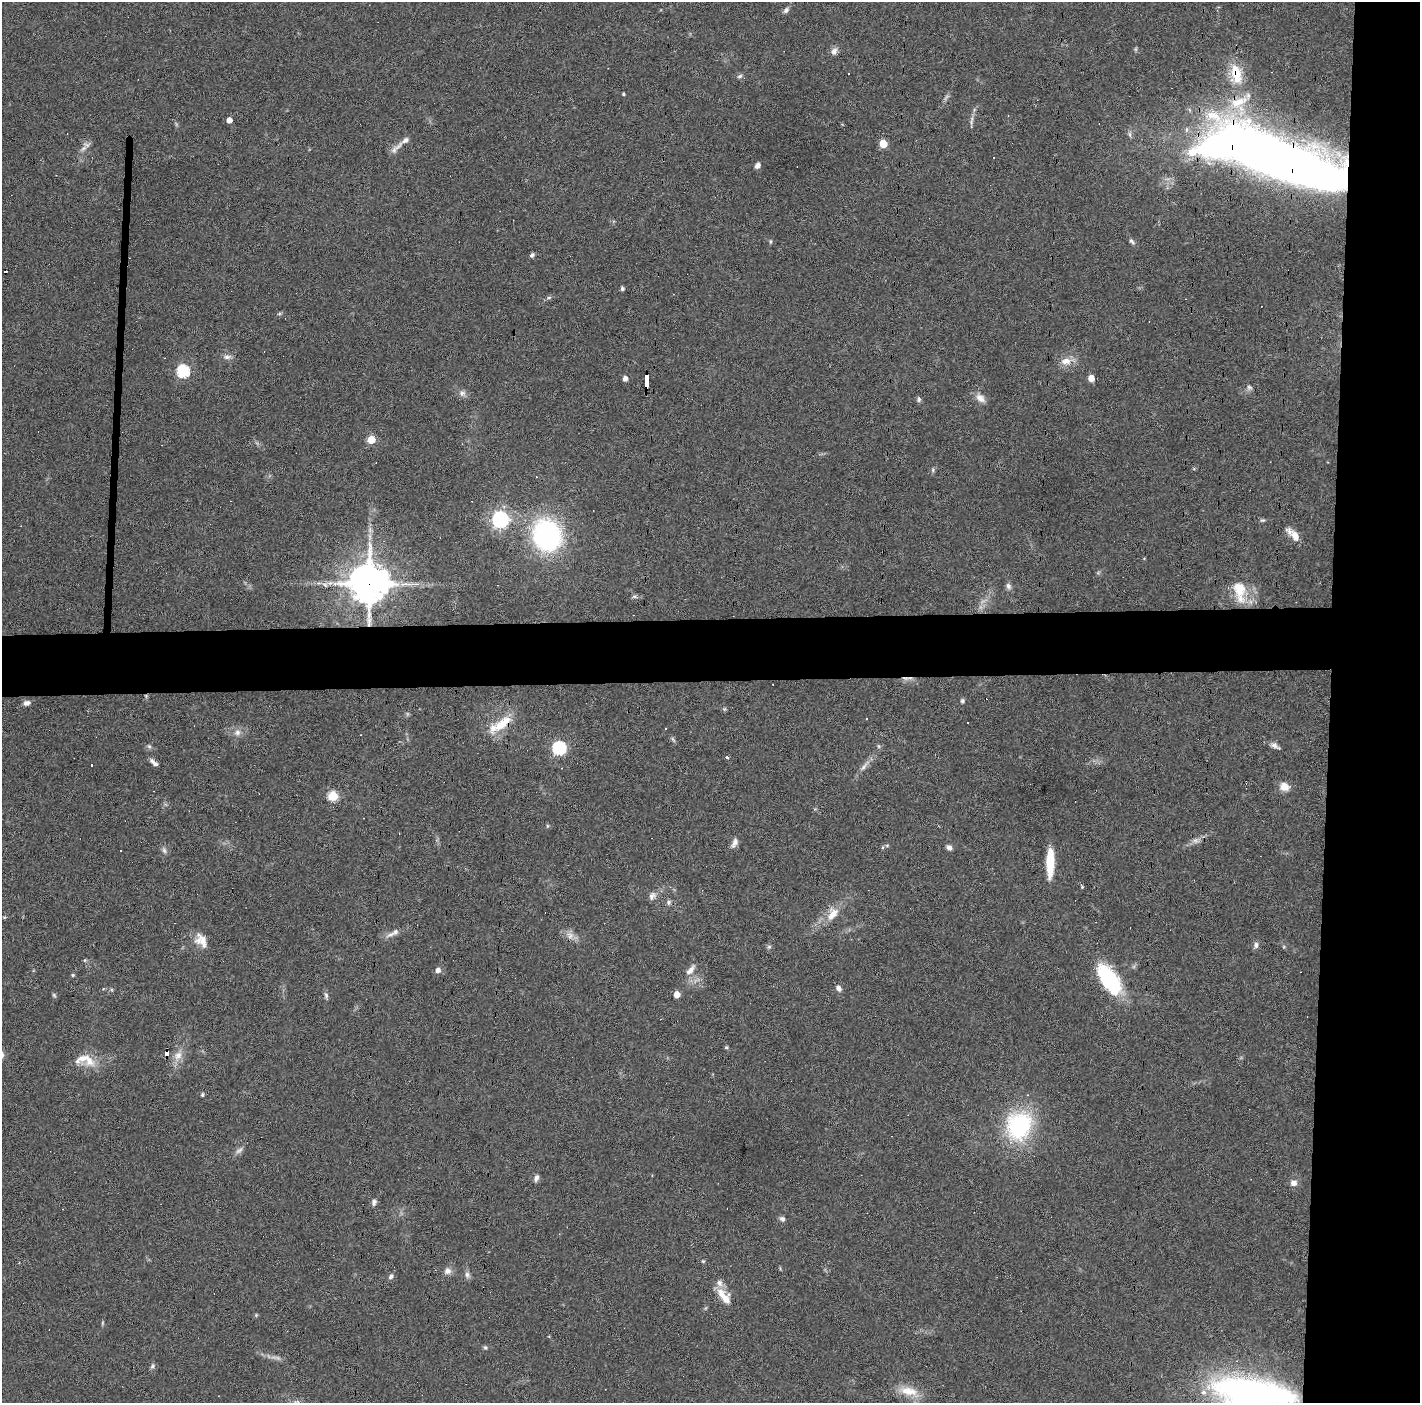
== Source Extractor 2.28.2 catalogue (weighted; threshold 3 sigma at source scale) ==
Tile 6 of 3 x 3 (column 3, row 2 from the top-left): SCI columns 2837-4254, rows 1439-2839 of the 4254 x 4279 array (HDU 1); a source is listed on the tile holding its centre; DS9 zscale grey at full resolution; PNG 1422 x 1405 px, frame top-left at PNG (2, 2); no overlay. Shown black and unused: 11% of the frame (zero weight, under 3 of 6 exposures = <1% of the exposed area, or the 3 px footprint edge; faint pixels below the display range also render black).
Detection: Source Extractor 2.28.2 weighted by HDU 2 'WHT'; one run over the whole footprint, this tile lists its part. Background 0.0399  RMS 0.004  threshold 0.0164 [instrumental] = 3 sigma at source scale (4.09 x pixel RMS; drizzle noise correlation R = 1.36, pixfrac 0.8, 0.05/0.05 arcsec/px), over >= 5 px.
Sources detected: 140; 3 too faint to see at this stretch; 1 inside a brighter object's white glare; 20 cosmic-ray / hot-pixel residue — not listed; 9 inside a brighter listed object's ellipse — not listed separately; the other 107 listed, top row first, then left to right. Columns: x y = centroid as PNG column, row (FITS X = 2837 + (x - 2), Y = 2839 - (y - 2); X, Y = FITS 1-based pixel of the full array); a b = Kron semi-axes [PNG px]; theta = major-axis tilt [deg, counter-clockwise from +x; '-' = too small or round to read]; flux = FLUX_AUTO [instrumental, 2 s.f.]
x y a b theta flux
786 10 9 6 46 1.1
834 51 10 7 63 1.8
848 74 3 2 - 0.39
1236 74 26 13 -74 11
740 76 8 5 18 0.86
623 94 4 3 - 0.47
1240 102 31 13 30 11
229 120 5 4 - 2.8
971 121 14 4 85 1.3
1187 130 7 7 - 1.2
1130 134 8 4 -81 0.82
883 143 5 5 - 9.6
87 144 12 7 -6 1.6
396 148 25 6 43 2.4
757 165 7 5 51 1.5
1299 165 101 35 -22 390
770 241 7 3 82 0.47
1132 241 10 5 -50 0.97
532 255 5 4 - 0.92
622 288 4 4 - 0.87
549 298 7 4 8 0.68
279 314 6 4 19 0.51
227 357 12 6 4 1.5
1066 361 15 9 4 3.7
183 371 6 6 - 48
1091 378 5 5 - 4.3
625 379 5 4 - 1.9
647 379 13 3 89 78
1249 387 8 7 - 1
462 393 10 8 2 1.5
980 398 15 9 -42 2.7
919 399 8 5 -81 0.79
371 439 5 5 - 11
933 470 6 5 - 0.62
500 519 7 6 - 130
1262 520 7 5 17 0.61
370 530 8 6 -79 1.4
547 535 20 17 -68 89
1295 536 15 8 -50 4.7
369 583 13 12 - 1000
1008 586 9 7 -67 1.3
1239 591 32 15 -80 10
634 596 7 5 2 0.81
146 696 5 4 - 0.46
962 701 6 5 - 0.73
27 703 9 6 15 1.5
724 709 6 5 - 0.5
502 724 29 12 42 9.3
665 728 3 3 - 0.67
237 732 9 9 - 2
673 739 9 3 -56 0.66
149 746 6 5 - 0.72
1275 746 13 6 -29 1.7
559 748 6 6 - 60
727 757 5 4 - 0.66
154 762 13 5 -40 1.5
91 765 2 2 - 0.41
864 766 22 5 50 2.5
1284 787 11 9 -20 3.5
333 796 5 5 - 22
547 826 6 4 -90 0.47
1196 840 9 8 - 1.6
734 843 13 6 62 1.9
949 847 7 6 - 1.4
164 850 10 5 -74 1.1
1050 862 28 7 89 13
1082 886 6 4 -71 0.42
652 896 12 8 51 1.8
669 902 6 6 - 0.93
832 914 21 12 56 5.7
4 917 6 4 -17 0.4
390 935 16 5 24 1.9
570 935 12 9 -66 2.4
201 940 20 13 -55 4.7
1256 945 8 6 88 1.3
769 947 6 5 - 0.7
85 960 5 5 - 0.48
438 970 5 5 - 2
690 970 17 7 52 2.5
73 975 4 4 - 0.51
1109 979 41 19 -56 27
839 988 9 6 -57 1.4
103 989 5 3 - 0.36
677 994 5 4 - 5.2
326 996 11 5 -79 0.96
726 1047 4 4 - 0.57
167 1053 6 4 88 37
178 1056 14 11 50 3.6
89 1061 20 13 -58 5.9
202 1095 4 3 - 0.74
1019 1126 37 32 70 37
239 1150 12 6 37 1.5
536 1178 9 6 72 1.3
1293 1183 8 7 - 2
374 1202 8 6 73 1.1
782 1219 7 6 - 1
703 1261 5 4 - 0.42
447 1271 9 9 - 1.9
467 1275 9 8 - 1.4
391 1276 8 6 54 1.1
724 1296 23 11 -51 6.2
256 1315 5 4 - 0.43
102 1323 6 3 72 0.41
485 1348 6 5 - 0.6
153 1366 8 5 43 0.8
909 1391 28 12 -13 7
1251 1396 82 51 9 170
Overlapping masked pixels (flux is a lower limit): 6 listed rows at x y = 1236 74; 1299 165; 647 379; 369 583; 146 696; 167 1053
Isophote crosses this tile's border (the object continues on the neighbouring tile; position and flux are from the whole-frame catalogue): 2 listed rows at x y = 909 1391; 1251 1396